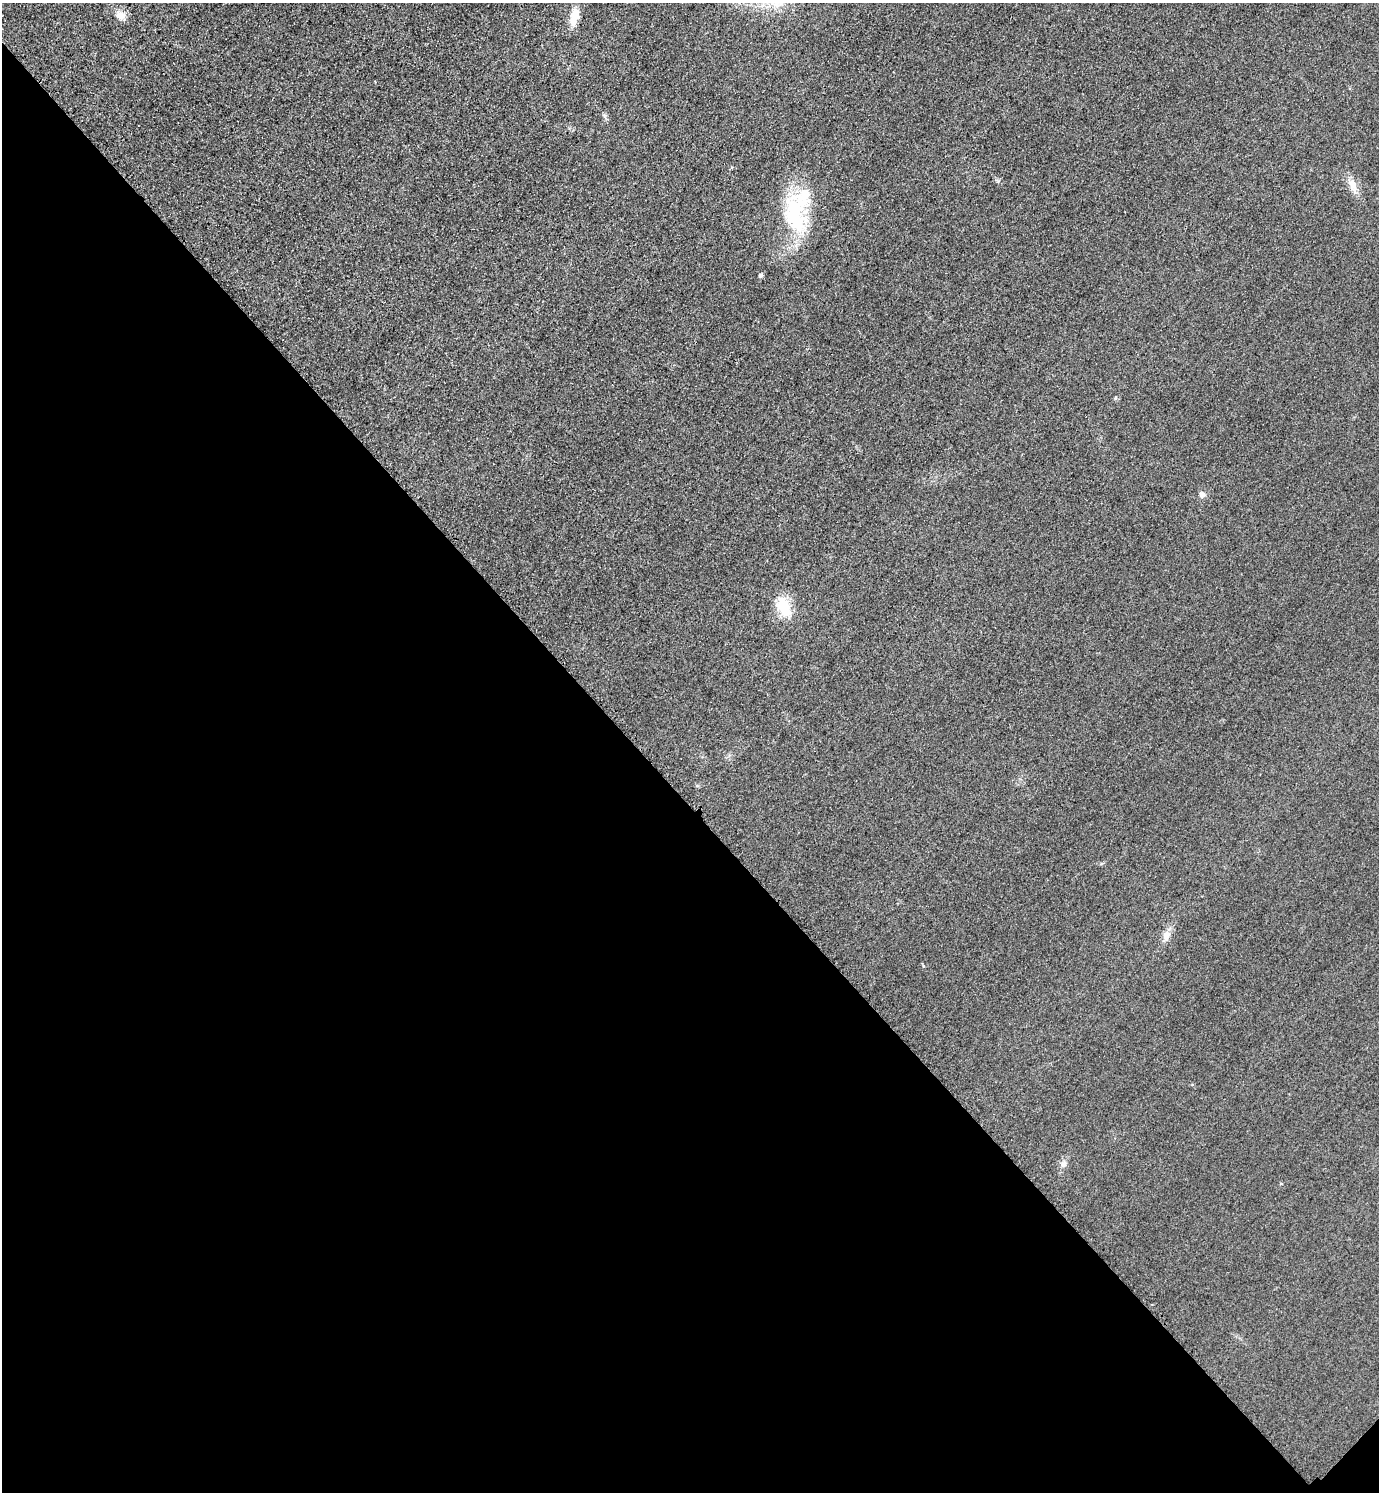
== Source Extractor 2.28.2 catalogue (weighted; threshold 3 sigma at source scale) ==
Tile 14 of 4 x 4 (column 2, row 4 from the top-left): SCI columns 1704-3080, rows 31-1520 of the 6019 x 6019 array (HDU 1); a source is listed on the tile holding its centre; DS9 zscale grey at full resolution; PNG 1381 x 1494 px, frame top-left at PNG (2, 3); no overlay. Shown black and unused: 46% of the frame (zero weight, under 3 of 4 exposures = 3% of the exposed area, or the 3 px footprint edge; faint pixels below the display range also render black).
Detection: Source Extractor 2.28.2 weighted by HDU 2 'WHT'; one run over the whole footprint, this tile lists its part. Background 0.0756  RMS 0.017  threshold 0.0773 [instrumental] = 3 sigma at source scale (4.5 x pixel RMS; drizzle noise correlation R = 1.50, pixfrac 1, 0.05/0.05 arcsec/px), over >= 5 px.
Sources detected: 10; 1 inside a brighter listed object's ellipse — not listed separately; the other 9 listed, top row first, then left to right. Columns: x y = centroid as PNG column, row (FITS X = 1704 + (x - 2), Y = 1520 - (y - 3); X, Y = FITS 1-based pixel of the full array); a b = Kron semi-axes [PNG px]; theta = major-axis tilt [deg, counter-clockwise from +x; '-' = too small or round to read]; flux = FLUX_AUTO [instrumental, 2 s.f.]
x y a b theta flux
120 15 14 12 -27 15
574 16 21 11 77 24
1352 185 22 9 -72 19
795 215 59 26 -75 130
761 275 5 5 - 4.4
1202 495 8 8 - 7.9
784 607 23 13 -65 55
1166 936 13 10 74 13
1063 1164 9 8 - 7.4